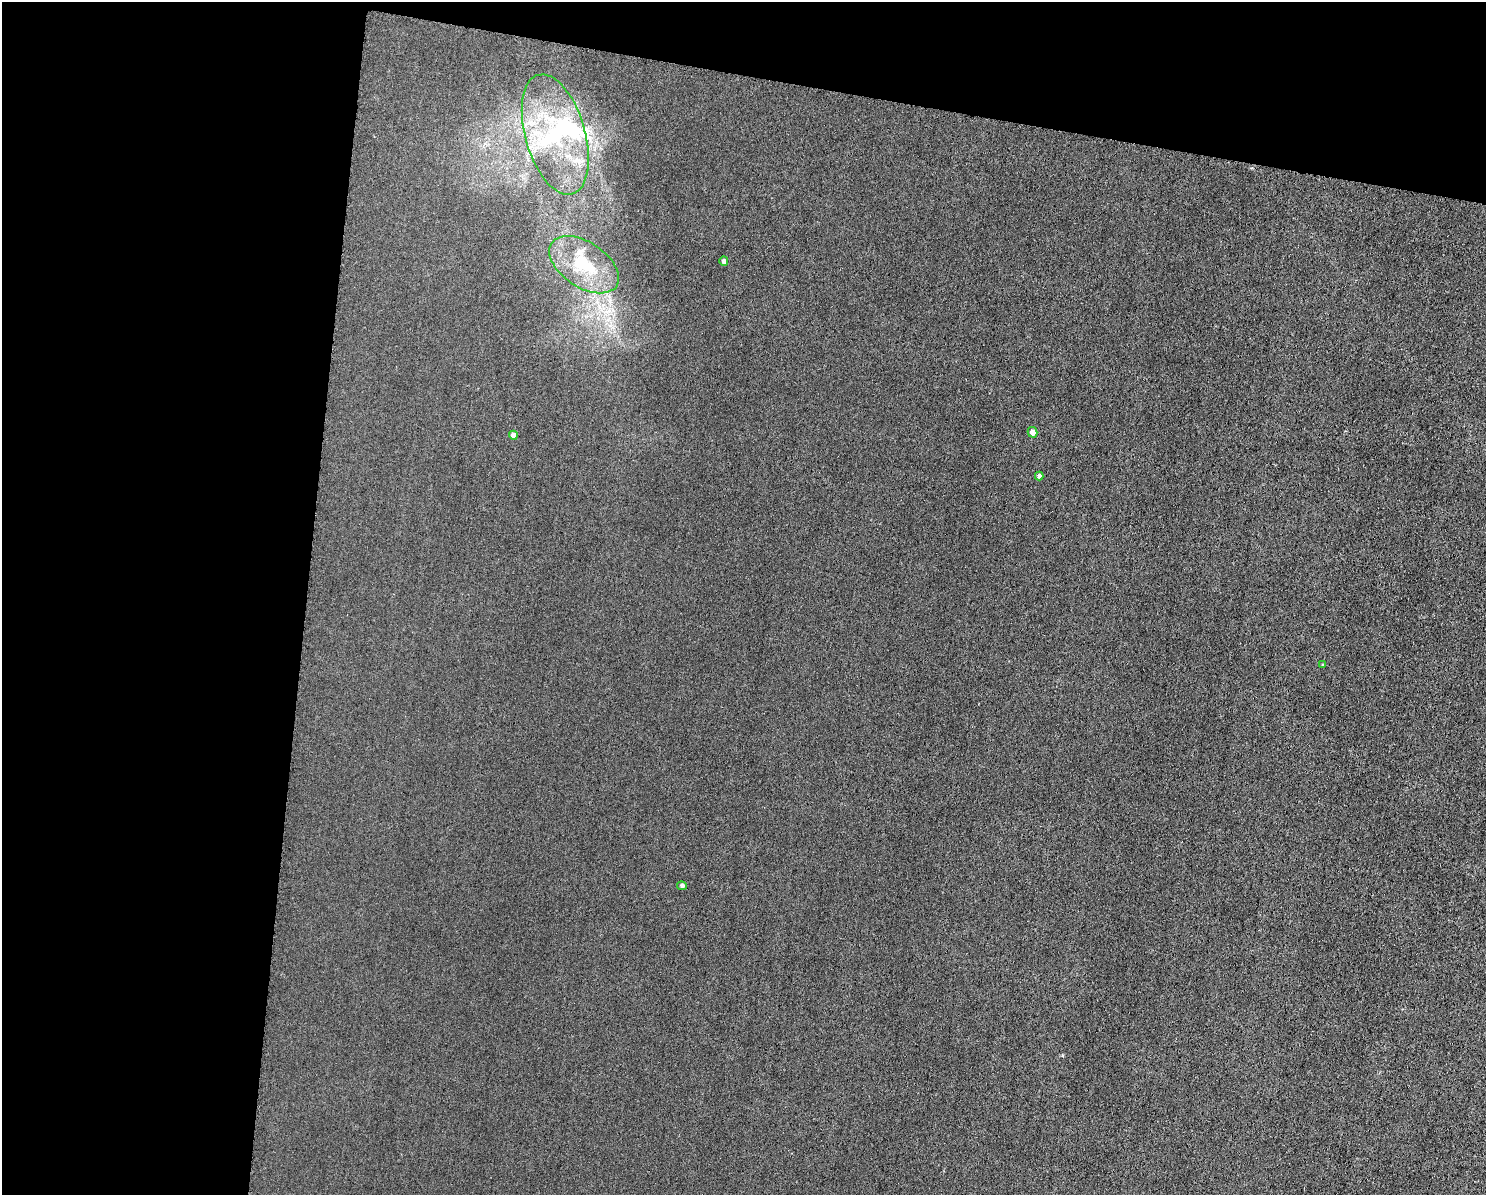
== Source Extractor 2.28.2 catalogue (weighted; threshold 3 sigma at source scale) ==
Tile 1 of 3 x 4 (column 1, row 1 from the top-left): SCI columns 232-1715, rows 3585-4777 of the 4800 x 4779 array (HDU 1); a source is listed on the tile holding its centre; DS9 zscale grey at full resolution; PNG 1488 x 1197 px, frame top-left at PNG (2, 2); each listed source drawn as its Kron ellipse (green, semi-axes under 4 px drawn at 4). Shown black and unused: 27% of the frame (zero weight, under 3 of 6 exposures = <1% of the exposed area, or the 3 px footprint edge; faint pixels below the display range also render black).
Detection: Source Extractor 2.28.2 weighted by HDU 2 'WHT'; one run over the whole footprint, this tile lists its part. Background 0.00826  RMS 0.0031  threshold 0.0128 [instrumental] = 3 sigma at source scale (4.09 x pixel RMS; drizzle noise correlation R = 1.36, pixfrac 0.8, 0.05/0.05 arcsec/px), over >= 5 px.
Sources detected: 12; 1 inside a brighter object's white glare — neither listed nor drawn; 3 inside a brighter listed object's ellipse — not listed separately; the other 8 listed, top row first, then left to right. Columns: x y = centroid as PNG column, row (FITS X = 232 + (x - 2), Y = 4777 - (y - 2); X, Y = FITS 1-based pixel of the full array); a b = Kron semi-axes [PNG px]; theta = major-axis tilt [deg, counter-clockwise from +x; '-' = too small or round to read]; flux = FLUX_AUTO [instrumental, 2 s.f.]
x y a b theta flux
555 134 62 30 -74 33
724 261 5 4 - 1.1
584 265 39 22 -34 15
1033 432 5 5 - 1.8
513 435 4 4 - 1.7
1039 476 4 4 - 0.87
1323 665 4 4 - 0.29
682 886 5 4 - 0.71